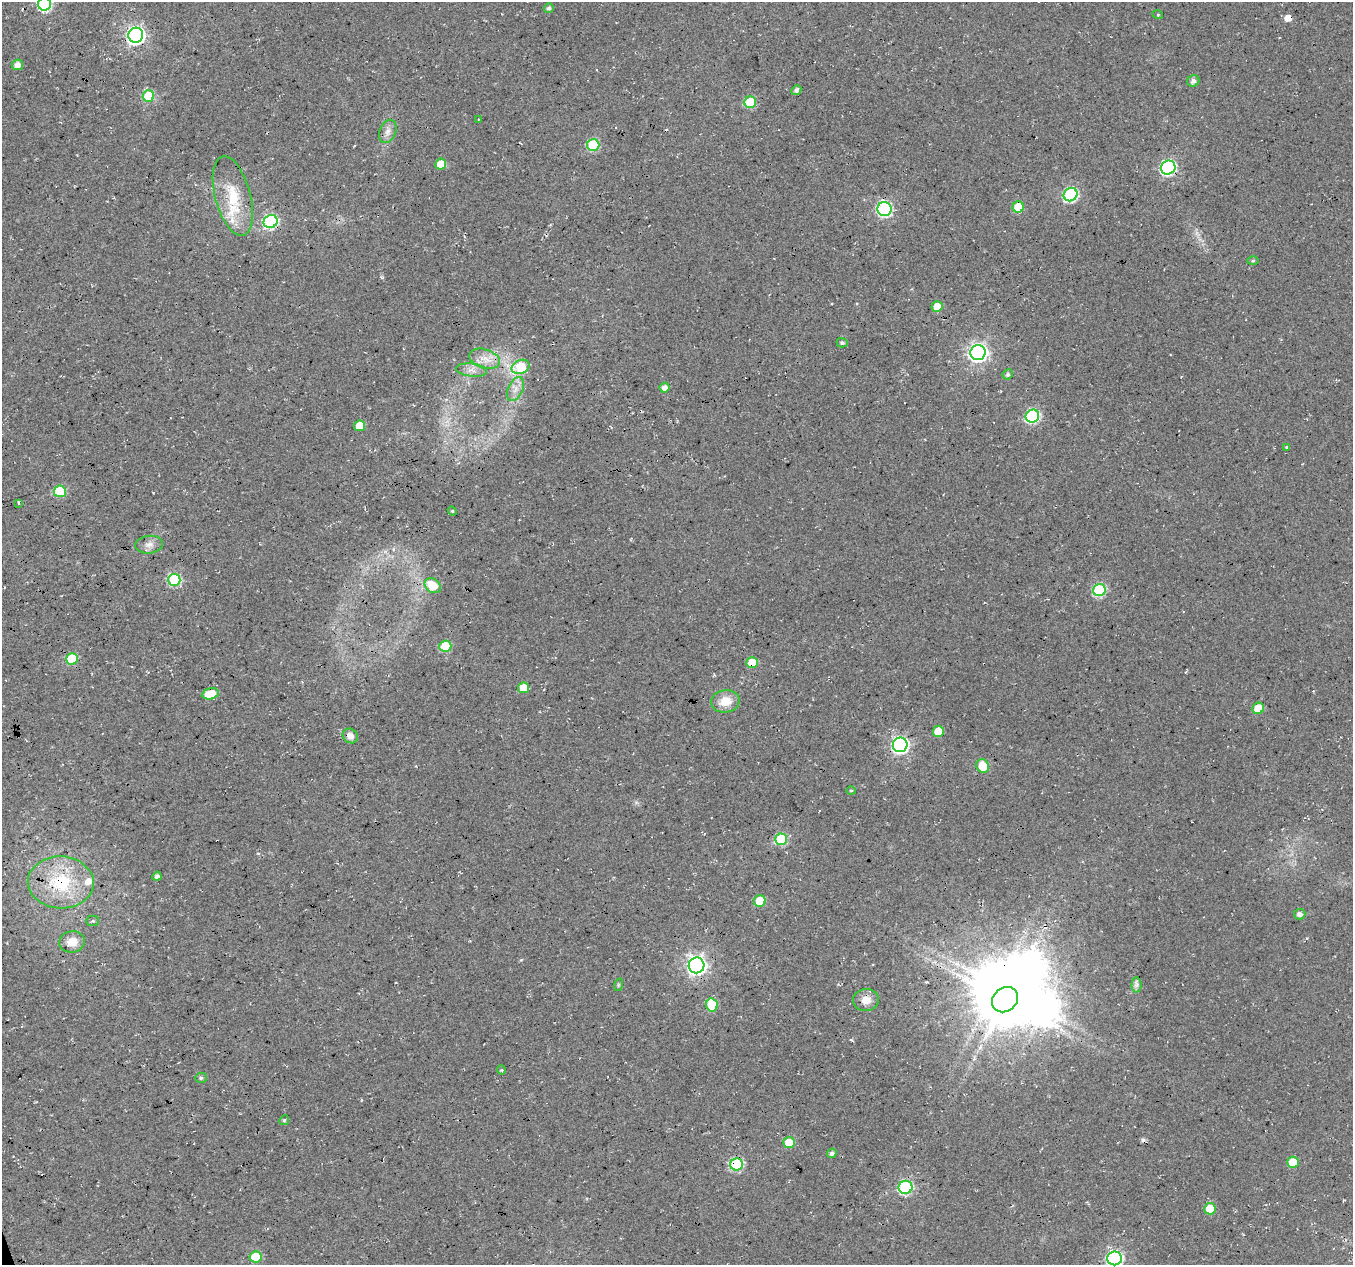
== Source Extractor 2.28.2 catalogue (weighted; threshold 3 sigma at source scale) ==
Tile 7 of 4 x 4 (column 3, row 2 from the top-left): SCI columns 2706-4056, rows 2643-3905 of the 5408 x 5234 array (HDU 1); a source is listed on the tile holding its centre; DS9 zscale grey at full resolution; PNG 1355 x 1267 px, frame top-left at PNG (2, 2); each listed source drawn as its Kron ellipse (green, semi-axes under 4 px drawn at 4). Shown black and unused: <1% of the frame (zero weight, under 3 of 4 exposures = <1% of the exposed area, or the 3 px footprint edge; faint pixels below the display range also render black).
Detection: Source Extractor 2.28.2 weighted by HDU 2 'WHT'; one run over the whole footprint, this tile lists its part. Background 0.0181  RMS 0.0054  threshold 0.0244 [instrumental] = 3 sigma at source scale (4.5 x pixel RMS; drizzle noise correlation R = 1.50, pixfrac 1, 0.0396/0.0396 arcsec/px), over >= 5 px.
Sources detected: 82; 3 inside a brighter object's white glare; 3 cosmic-ray / hot-pixel residue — neither listed nor drawn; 1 inside a brighter listed object's ellipse — not listed separately; the other 75 listed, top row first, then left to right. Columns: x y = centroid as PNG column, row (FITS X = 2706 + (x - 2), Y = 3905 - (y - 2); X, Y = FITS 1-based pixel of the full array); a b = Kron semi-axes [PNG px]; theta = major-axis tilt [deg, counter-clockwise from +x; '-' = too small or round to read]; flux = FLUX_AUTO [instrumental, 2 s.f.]
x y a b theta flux
44 4 6 6 - 69
549 8 5 4 - 1.6
1158 15 5 3 - 0.51
136 35 7 7 - 210
18 65 5 5 - 3.8
1193 81 6 5 - 2.3
796 90 5 4 - 1.8
148 96 6 5 - 30
750 102 6 6 - 26
479 119 2 2 - 0.41
388 131 12 8 67 3.4
593 145 6 6 - 41
441 164 5 5 - 9
1168 168 7 7 - 110
1071 195 7 6 - 75
233 196 41 17 -75 23
1018 207 5 5 - 14
884 209 7 7 - 88
271 222 7 6 - 77
1253 261 6 4 2 0.72
937 307 5 5 - 7.2
842 343 5 4 - 1.1
978 353 8 7 - 220
485 359 16 9 -18 6.4
521 367 9 6 23 23
472 370 16 6 -7 3.8
1008 374 5 5 - 1.1
665 388 5 5 - 3.5
515 389 13 7 64 4
1032 416 7 6 - 76
360 426 5 5 - 12
1287 447 4 3 - 0.73
60 491 6 6 - 31
18 503 4 3 - 3.4
452 511 4 4 - 0.59
149 545 14 9 5 3.6
174 580 6 6 - 49
433 586 9 6 -38 12
1099 590 6 6 - 55
445 646 6 5 - 25
72 659 6 5 - 27
752 662 5 5 - 13
523 688 5 5 - 9.5
210 694 8 5 12 13
725 701 14 11 7 8.9
1258 708 6 5 - 12
938 731 5 5 - 8.8
350 736 8 7 - 3.4
900 745 7 7 - 160
983 766 7 6 - 11
851 791 4 4 - 0.67
781 839 6 6 - 35
157 876 4 4 - 1.6
61 882 33 26 -2 37
760 901 6 6 - 14
1300 914 6 5 - 2.4
93 921 6 5 - 0.93
72 942 13 10 8 7.7
696 965 8 8 - 240
618 985 6 4 72 0.71
1137 985 7 5 88 1.6
866 1000 13 11 7 5.8
1005 1000 14 11 40 2400
712 1005 7 5 -79 20
501 1070 5 4 - 0.6
201 1078 6 5 - 1.1
284 1120 5 4 - 0.67
789 1143 6 5 - 11
832 1153 5 4 - 1.9
1293 1162 6 5 - 13
737 1164 6 6 - 54
906 1187 7 6 - 69
1210 1209 6 5 - 13
256 1257 6 5 - 19
1115 1258 7 7 - 110
Overlapping masked pixels (flux is a lower limit): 5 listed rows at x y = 271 222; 752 662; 61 882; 1005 1000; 737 1164
Isophote crosses this tile's border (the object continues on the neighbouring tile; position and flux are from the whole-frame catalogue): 2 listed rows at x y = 44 4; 1115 1258